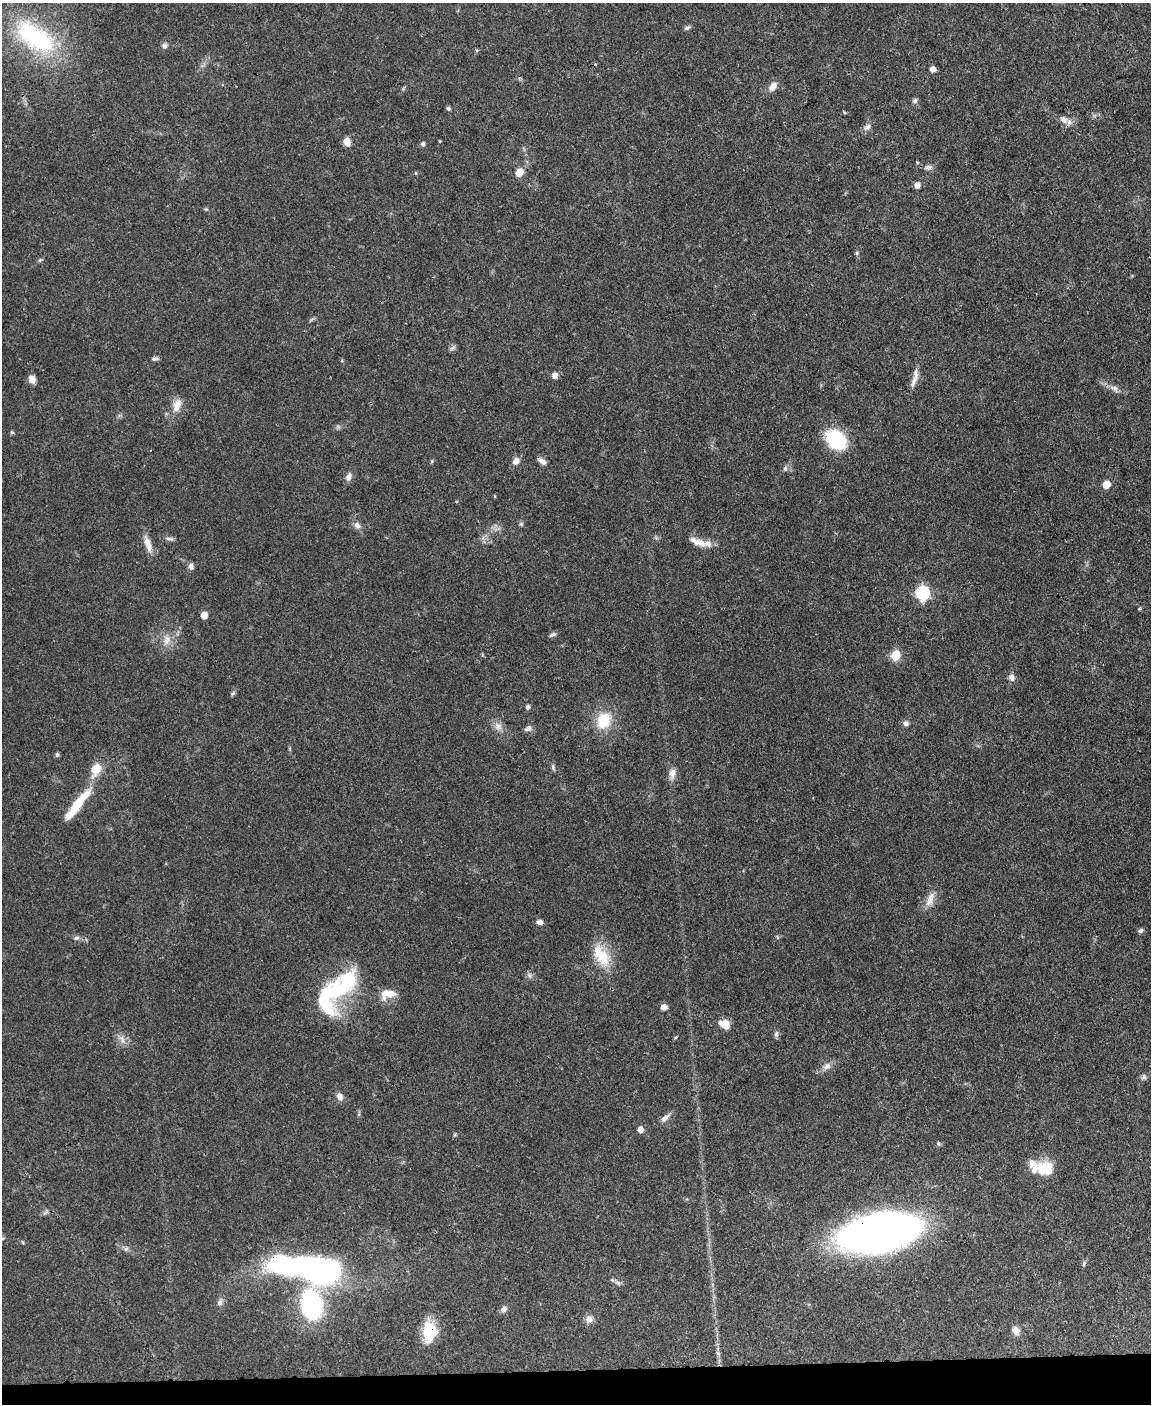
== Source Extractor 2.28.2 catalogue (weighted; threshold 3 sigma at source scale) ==
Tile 10 of 4 x 3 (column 2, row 3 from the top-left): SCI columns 1150-2298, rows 238-1639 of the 4595 x 4572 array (HDU 1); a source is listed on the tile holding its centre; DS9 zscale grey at full resolution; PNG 1153 x 1406 px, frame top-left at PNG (2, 3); no overlay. Shown black and unused: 3% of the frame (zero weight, under 3 of 4 exposures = <1% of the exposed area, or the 3 px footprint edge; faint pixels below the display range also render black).
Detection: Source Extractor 2.28.2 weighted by HDU 2 'WHT'; one run over the whole footprint, this tile lists its part. Background 0.106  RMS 0.0043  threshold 0.0191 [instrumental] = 3 sigma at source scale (4.5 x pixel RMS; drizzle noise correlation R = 1.50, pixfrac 1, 0.05/0.05 arcsec/px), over >= 5 px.
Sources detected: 100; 1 too faint to see at this stretch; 1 inside a brighter object's white glare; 1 cosmic-ray / hot-pixel residue — not listed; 7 inside a brighter listed object's ellipse — not listed separately; the other 90 listed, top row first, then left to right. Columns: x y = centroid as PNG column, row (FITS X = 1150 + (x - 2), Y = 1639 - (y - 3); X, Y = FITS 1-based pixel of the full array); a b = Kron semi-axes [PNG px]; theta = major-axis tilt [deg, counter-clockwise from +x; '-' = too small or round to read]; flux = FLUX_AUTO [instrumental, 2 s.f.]
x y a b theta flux
687 28 9 4 29 0.97
35 37 66 31 -36 54
164 46 8 7 - 1.5
933 69 5 4 - 3.1
773 86 13 8 53 3.3
915 101 7 6 - 1.1
448 108 6 4 -28 0.81
844 112 5 3 - 0.49
1064 120 12 9 -45 2.8
867 127 10 8 29 1.9
347 142 8 7 - 3.5
423 144 6 5 - 1
928 167 10 6 6 1.6
519 172 7 6 - 7
917 185 5 5 - 3.5
857 253 6 5 - 0.64
453 348 10 5 37 1
155 359 9 4 1 0.98
915 374 18 7 -87 2.9
555 375 7 7 - 2.1
32 379 9 7 -72 2.7
1114 388 14 7 -33 2.4
177 405 21 11 72 5.2
338 427 8 4 -45 0.78
12 432 5 4 - 0.6
836 439 19 15 -46 30
432 461 5 5 - 0.52
516 461 10 8 52 2.4
542 461 11 7 -32 1.9
785 468 7 6 - 1.1
349 477 12 7 69 2.2
1106 484 6 5 - 7.7
521 524 6 6 - 0.73
357 525 10 8 -61 2.2
170 539 14 5 -8 1.4
698 542 26 9 -23 5.2
148 543 25 9 -71 4.6
191 566 8 7 - 1.5
922 593 7 6 - 72
204 615 5 5 - 6.2
552 635 10 5 21 1.2
167 640 15 11 75 4.7
895 655 9 8 - 7.7
1011 677 9 7 -65 2
233 693 8 4 58 0.79
528 707 6 5 - 1.1
604 720 22 17 62 13
906 723 7 6 - 1.4
498 726 13 10 -51 3
528 728 11 7 25 1.6
57 754 6 5 - 0.73
553 767 9 5 -75 0.93
96 769 16 10 65 7.9
672 774 16 8 79 3.2
77 805 46 11 52 15
930 900 22 10 71 4.5
540 922 7 6 - 1.8
1141 931 6 6 - 1
777 937 6 3 -72 0.5
76 938 9 6 10 1.2
603 960 22 21 - 11
530 975 9 6 -41 1.3
337 991 62 26 40 48
390 993 24 11 32 5.4
664 1007 7 6 - 2.2
725 1024 11 7 -28 6.7
776 1034 9 5 -90 1.2
676 1037 5 4 - 0.49
122 1040 11 5 -69 2
827 1066 11 8 36 2.5
1144 1077 9 6 44 1.3
340 1096 10 7 -65 2.4
665 1118 15 7 41 2.3
640 1130 5 5 - 3.7
938 1143 6 5 - 0.78
1047 1171 35 15 -34 9.7
46 1212 10 4 35 1.1
880 1232 50 25 12 430
23 1242 5 3 - 0.4
126 1249 7 5 44 1
1084 1263 8 4 64 0.85
321 1268 48 23 -13 98
618 1283 9 6 -20 1.4
220 1302 10 7 66 1.6
311 1304 49 25 89 53
504 1309 10 7 41 1.7
589 1319 11 10 - 2.6
429 1331 26 16 89 14
1016 1331 12 9 -59 2.7
718 1353 7 4 -45 0.86
Overlapping masked pixels (flux is a lower limit): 2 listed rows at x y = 880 1232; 429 1331